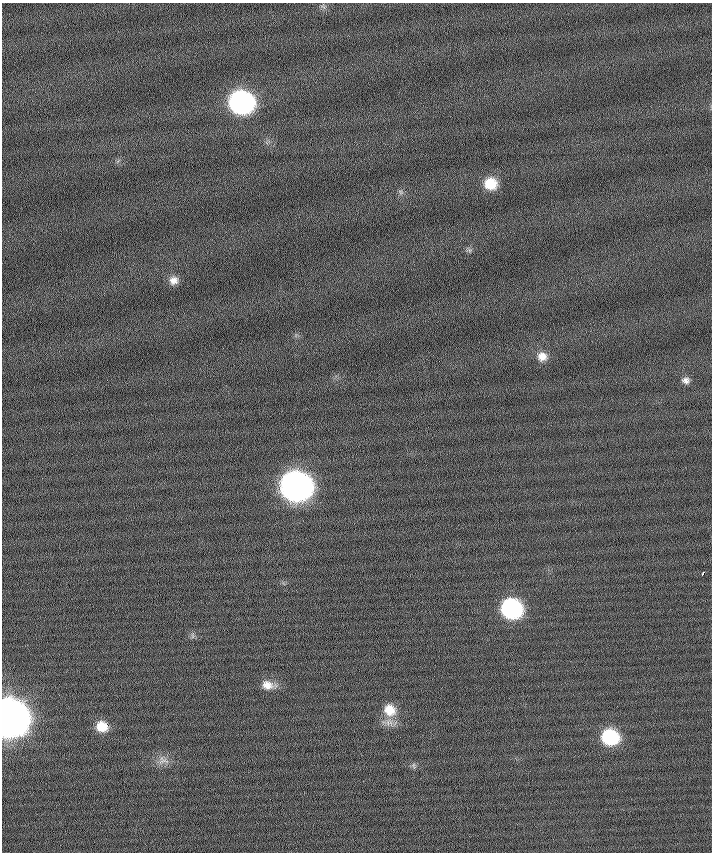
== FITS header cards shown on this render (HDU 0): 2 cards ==
NAXIS1  =                  710 /
NAXIS2  =                  850 /

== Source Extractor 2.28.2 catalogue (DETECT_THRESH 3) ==
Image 710 x 850 px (HDU 0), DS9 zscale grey, 1 PNG px = 1 image px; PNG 714 x 854 px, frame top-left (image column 1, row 850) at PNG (2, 3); no overlay
Background 0.164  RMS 6.2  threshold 18.5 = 3 sigma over >= 5 px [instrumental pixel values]
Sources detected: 19; all 19 listed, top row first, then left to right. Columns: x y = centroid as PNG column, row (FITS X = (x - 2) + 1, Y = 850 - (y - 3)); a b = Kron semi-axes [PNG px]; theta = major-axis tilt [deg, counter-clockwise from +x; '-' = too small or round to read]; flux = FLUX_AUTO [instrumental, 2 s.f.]
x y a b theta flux
323 6 9 6 -31 1.2e+03
241 102 15 13 -17 1.6e+05
490 184 12 11 - 1.1e+04
401 192 6 6 - 9.2e+02
174 280 11 10 - 2.9e+03
542 356 12 11 - 4.1e+03
686 380 10 8 -6 2.1e+03
296 486 16 14 -18 5.1e+05
703 573 4 3 - 2.2e+03
511 608 14 12 -21 8.0e+04
192 636 9 4 -82 9.0e+02
268 685 17 11 -11 4.9e+03
390 710 16 14 -44 8.8e+03
9 718 15 14 - 1.5e+06
106 725 4 3 - 3.3e+03
102 726 13 11 -54 7.9e+03
610 737 13 12 - 3.5e+04
163 760 18 10 -13 3.7e+03
414 765 9 4 -81 8.5e+02
At the frame edge (FLAGS 8, measured only in part): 1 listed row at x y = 9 718